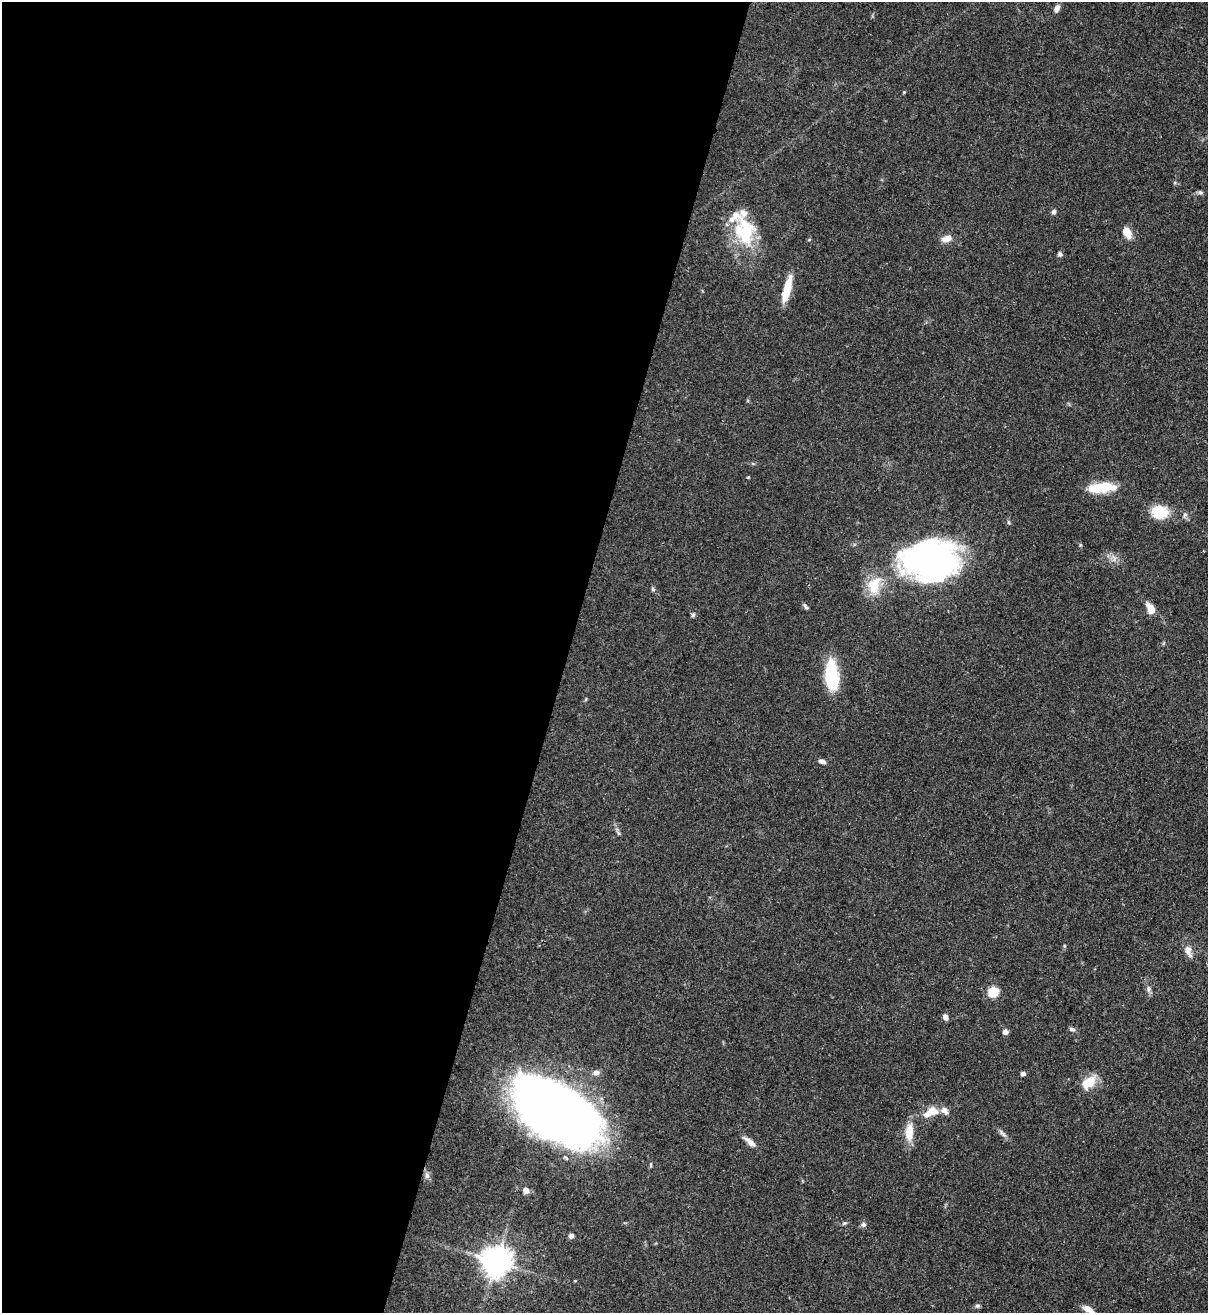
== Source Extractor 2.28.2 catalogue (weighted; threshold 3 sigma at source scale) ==
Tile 5 of 4 x 4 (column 1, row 2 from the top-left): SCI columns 217-1422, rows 2652-3962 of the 5380 x 5305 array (HDU 1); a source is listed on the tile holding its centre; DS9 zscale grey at full resolution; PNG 1210 x 1315 px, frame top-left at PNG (2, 2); no overlay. Shown black and unused: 47% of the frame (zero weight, under 3 of 4 exposures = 7% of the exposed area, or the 3 px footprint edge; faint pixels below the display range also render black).
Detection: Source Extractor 2.28.2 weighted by HDU 2 'WHT'; one run over the whole footprint, this tile lists its part. Background 0.102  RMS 0.0041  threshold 0.0186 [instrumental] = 3 sigma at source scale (4.5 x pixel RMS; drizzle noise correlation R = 1.50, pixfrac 1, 0.05/0.05 arcsec/px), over >= 5 px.
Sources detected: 53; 2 inside a brighter object's white glare — not listed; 4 inside a brighter listed object's ellipse — not listed separately; the other 47 listed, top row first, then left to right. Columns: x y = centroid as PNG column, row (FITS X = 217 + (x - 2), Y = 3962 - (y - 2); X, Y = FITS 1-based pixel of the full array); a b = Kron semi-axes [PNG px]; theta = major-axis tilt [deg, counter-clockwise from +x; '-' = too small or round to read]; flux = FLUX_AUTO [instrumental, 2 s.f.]
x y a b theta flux
1057 8 9 6 62 1.7
904 92 4 4 - 0.4
1200 192 8 5 -29 0.79
1054 212 6 6 - 0.9
745 231 37 25 -76 24
1127 233 11 8 -59 5.4
946 239 14 8 19 2.8
809 240 5 3 - 0.39
1060 254 6 5 - 0.96
787 289 29 7 75 9.8
1102 487 27 10 6 15
1160 512 19 15 -3 11
1008 522 5 3 - 0.49
931 560 53 34 2 150
874 585 25 18 79 11
653 589 5 5 - 0.65
805 606 8 4 -54 0.92
1150 609 13 7 -60 4.7
693 615 7 5 63 0.78
832 681 24 16 83 13
586 699 6 3 71 0.43
822 761 8 5 -21 1.4
618 833 6 4 -89 0.67
1064 946 5 3 - 0.43
1188 950 13 8 -72 2.9
1148 989 10 5 86 1.3
993 992 12 11 - 6.3
945 1017 7 5 -78 1.9
1072 1029 7 4 -9 0.99
1005 1031 5 5 - 2.4
596 1072 8 6 1 1.7
1023 1073 5 4 - 1.3
1089 1082 19 12 39 7.5
556 1111 73 37 -32 520
931 1112 22 11 24 7
909 1132 22 10 88 6.9
1003 1134 11 4 -40 1.3
750 1142 18 6 -40 2.6
427 1175 10 6 -89 1.5
526 1190 7 6 - 2
844 1223 7 5 10 0.65
863 1225 6 5 - 1.2
571 1236 6 6 - 1.1
496 1261 9 9 - 630
575 1281 4 3 - 0.37
977 1306 6 5 - 0.77
1089 1310 15 6 -32 3.2
Isophote crosses this tile's border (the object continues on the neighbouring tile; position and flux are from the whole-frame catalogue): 1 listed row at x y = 1089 1310